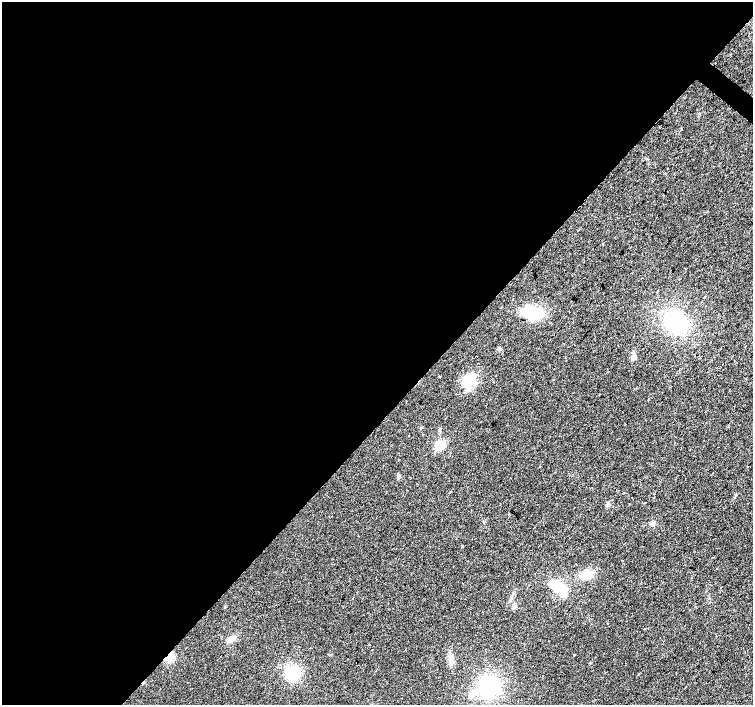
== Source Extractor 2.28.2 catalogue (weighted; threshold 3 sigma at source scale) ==
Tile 5 of 4 x 4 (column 1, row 2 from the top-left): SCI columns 5-1506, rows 3048-4453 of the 6013 x 6028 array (HDU 1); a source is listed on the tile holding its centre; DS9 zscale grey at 2 x 2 block average (1 PNG px = mean of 2 x 2 image px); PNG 755 x 707 px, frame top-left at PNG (2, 2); no overlay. Shown black and unused: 59% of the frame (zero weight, under 2 of 3 exposures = <1% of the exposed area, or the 3 px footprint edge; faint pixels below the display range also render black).
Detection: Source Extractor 2.28.2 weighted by HDU 2 'WHT'; one run over the whole footprint, this tile lists its part. Background 0.0219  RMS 0.0061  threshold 0.0273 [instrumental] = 3 sigma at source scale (4.5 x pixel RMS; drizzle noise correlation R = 1.50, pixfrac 1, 0.0396/0.0396 arcsec/px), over >= 5 px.
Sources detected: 25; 1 inside a brighter object's white glare — not listed; the other 24 listed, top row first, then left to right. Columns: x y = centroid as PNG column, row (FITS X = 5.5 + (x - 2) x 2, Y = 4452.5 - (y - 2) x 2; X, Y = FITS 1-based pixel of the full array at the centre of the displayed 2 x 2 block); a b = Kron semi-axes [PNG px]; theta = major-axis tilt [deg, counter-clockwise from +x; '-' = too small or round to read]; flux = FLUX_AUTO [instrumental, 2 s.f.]
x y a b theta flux
715 63 2 2 - 3.5
532 313 16 10 5 66
675 322 18 15 -43 130
500 349 4 3 - 1.5
634 356 6 3 69 3.1
439 376 2 2 - 2.4
468 382 20 12 18 31
625 424 2 2 - 13
408 436 2 2 - 1.9
440 445 9 9 - 19
399 477 5 4 - 2.9
623 493 2 2 - 1.4
653 524 6 5 - 3.6
586 574 8 7 - 31
557 586 11 6 -31 61
514 607 5 5 - 3
644 629 2 2 - 0.87
231 639 8 6 27 6.4
574 655 2 2 - 2.8
170 656 7 5 75 22
451 658 8 6 -85 9.5
292 673 12 11 - 48
489 687 16 14 65 130
472 694 9 6 75 7.1
Overlapping masked pixels (flux is a lower limit): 1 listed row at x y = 170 656
Diffuse or blended objects may show on this block-average render without a row.